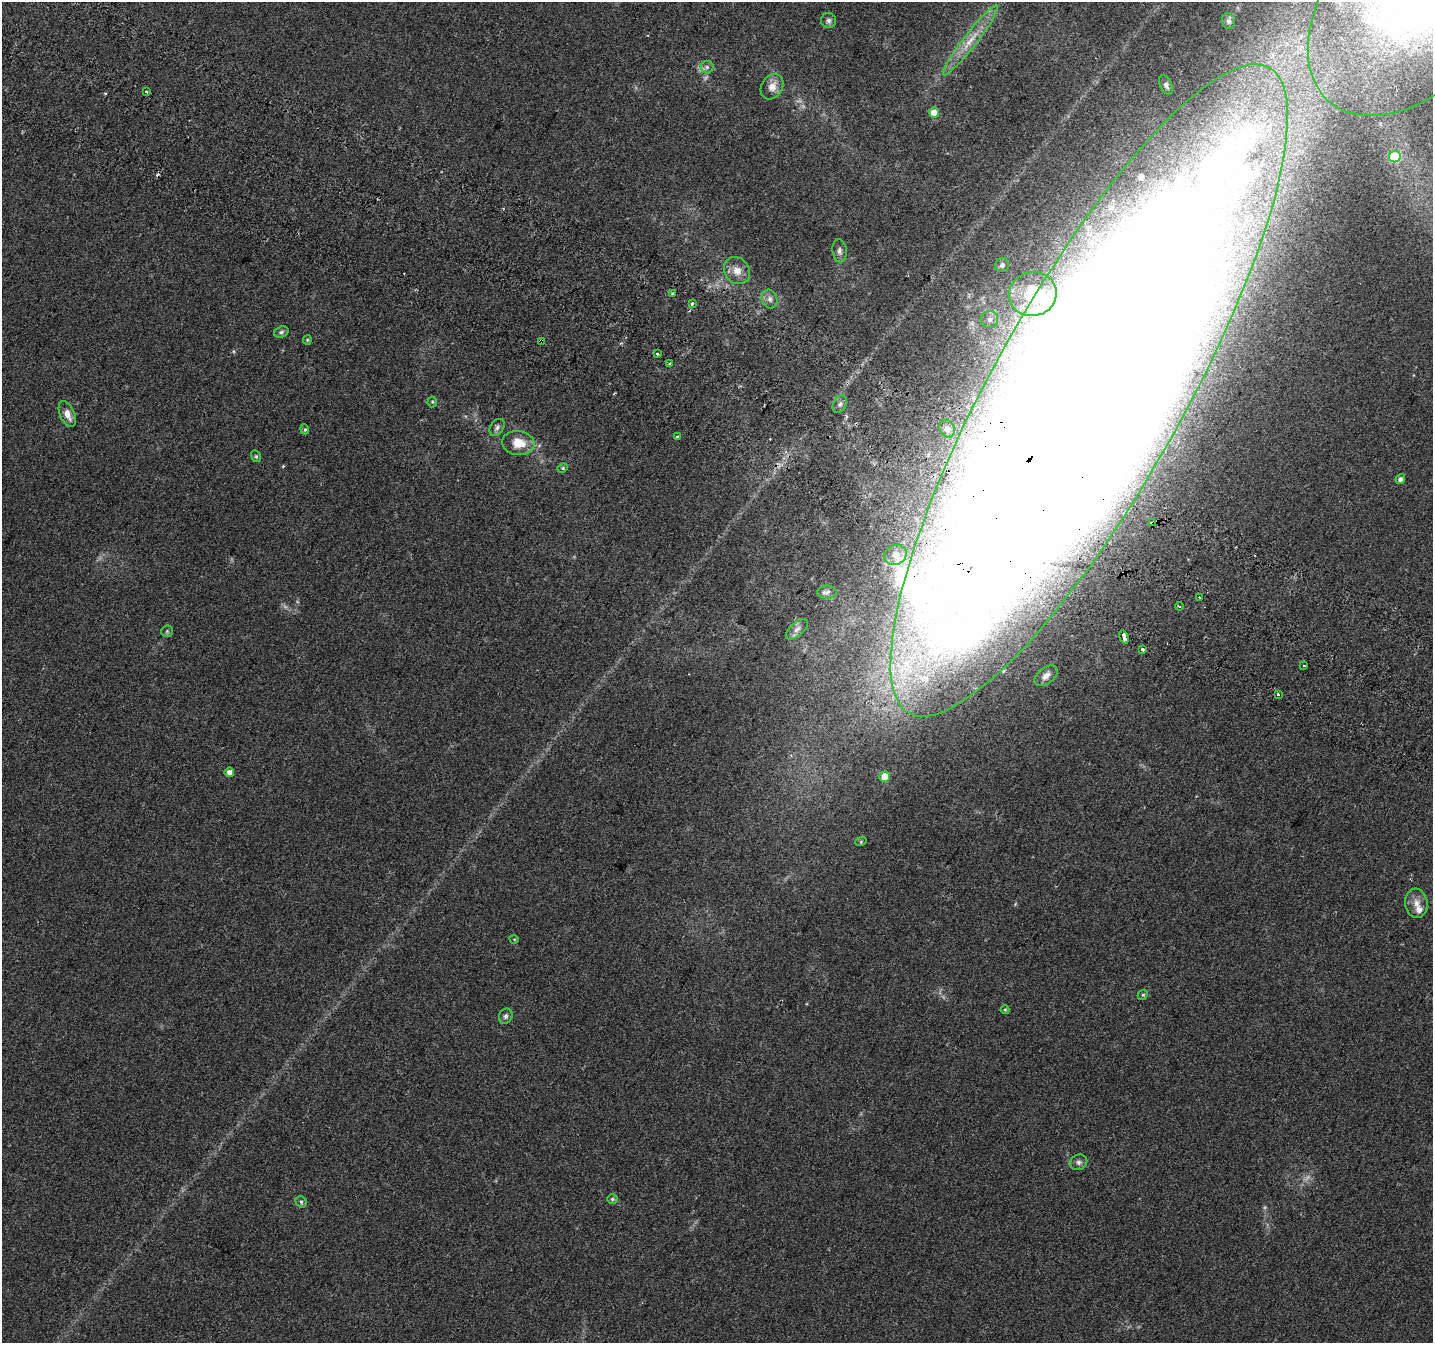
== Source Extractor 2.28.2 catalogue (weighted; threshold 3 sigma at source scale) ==
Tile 11 of 4 x 4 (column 3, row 3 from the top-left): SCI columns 2900-4330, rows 1662-3002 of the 5790 x 5939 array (HDU 1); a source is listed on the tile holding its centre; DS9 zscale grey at full resolution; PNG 1435 x 1345 px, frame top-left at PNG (2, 2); each listed source drawn as its Kron ellipse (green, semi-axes under 4 px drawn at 4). Shown black and unused: <1% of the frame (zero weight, under 2 of 3 exposures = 3% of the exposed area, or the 3 px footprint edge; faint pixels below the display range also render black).
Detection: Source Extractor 2.28.2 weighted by HDU 2 'WHT'; one run over the whole footprint, this tile lists its part. Background 0.0882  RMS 0.0083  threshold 0.0372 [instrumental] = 3 sigma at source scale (4.5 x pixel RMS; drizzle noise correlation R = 1.50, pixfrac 1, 0.0396/0.0396 arcsec/px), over >= 5 px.
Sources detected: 67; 2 inside a brighter object's white glare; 4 cosmic-ray / hot-pixel residue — neither listed nor drawn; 3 inside a brighter listed object's ellipse — not listed separately; the other 58 listed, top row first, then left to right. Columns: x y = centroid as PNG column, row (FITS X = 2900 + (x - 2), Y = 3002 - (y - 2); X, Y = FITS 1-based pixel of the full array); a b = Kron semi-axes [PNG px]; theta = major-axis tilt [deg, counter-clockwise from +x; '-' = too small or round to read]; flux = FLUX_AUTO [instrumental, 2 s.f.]
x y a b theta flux
1416 2 132 84 49 500
828 20 7 7 - 2.5
1228 21 8 7 - 2.3
970 40 44 7 52 17
707 67 6 6 - 2.4
1166 85 10 6 -66 2.3
772 87 13 10 57 8.5
146 91 3 3 - 2.8
934 112 5 5 - 12
1395 156 6 5 - 48
840 251 11 7 -84 3.1
1002 265 7 6 - 2.4
737 271 14 12 -51 8.6
673 294 3 3 - 12
1033 294 24 22 15 34
770 299 9 7 -64 3.8
692 304 4 3 - 8.6
989 319 8 8 - 4.4
281 332 7 5 18 1.9
307 340 4 4 - 0.92
541 342 4 3 - 5.2
657 353 3 3 - 4
669 364 4 3 - 2.6
1089 390 370 95 61 11000
432 402 5 5 - 1.2
840 404 9 6 61 2.7
67 414 14 7 -65 6.3
497 427 9 6 55 2.6
305 429 5 4 - 1.4
947 429 9 7 -64 3.8
677 437 3 3 - 2.4
518 443 16 12 -7 15
256 456 6 4 -69 1.2
563 468 5 4 - 1.1
1400 479 5 4 - 2.4
1153 522 4 3 - 7.4
895 555 11 9 22 6.4
827 592 10 6 1 2.9
1199 598 3 3 - 3.5
1179 606 4 2 - 1.1
797 629 14 6 42 3.7
167 631 6 6 - 1.3
1124 637 7 3 -72 11
1143 649 3 3 - 6.2
1304 665 3 3 - 7.5
1046 676 13 8 37 5.1
1278 694 3 3 - 1.9
229 772 5 4 - 4.4
885 777 5 5 - 17
861 841 6 3 20 0.86
1416 903 14 11 -83 7.7
514 939 4 3 - 0.62
1143 995 5 4 - 1.2
1005 1010 4 4 - 0.8
506 1016 8 6 68 2.5
1079 1162 9 7 23 2.7
612 1199 5 4 - 1.3
301 1202 6 5 - 1.5
Overlapping masked pixels (flux is a lower limit): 4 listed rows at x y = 541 342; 1089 390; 1153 522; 1124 637
Isophote crosses this tile's border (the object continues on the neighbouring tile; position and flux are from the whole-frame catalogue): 2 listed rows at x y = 1416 2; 1089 390